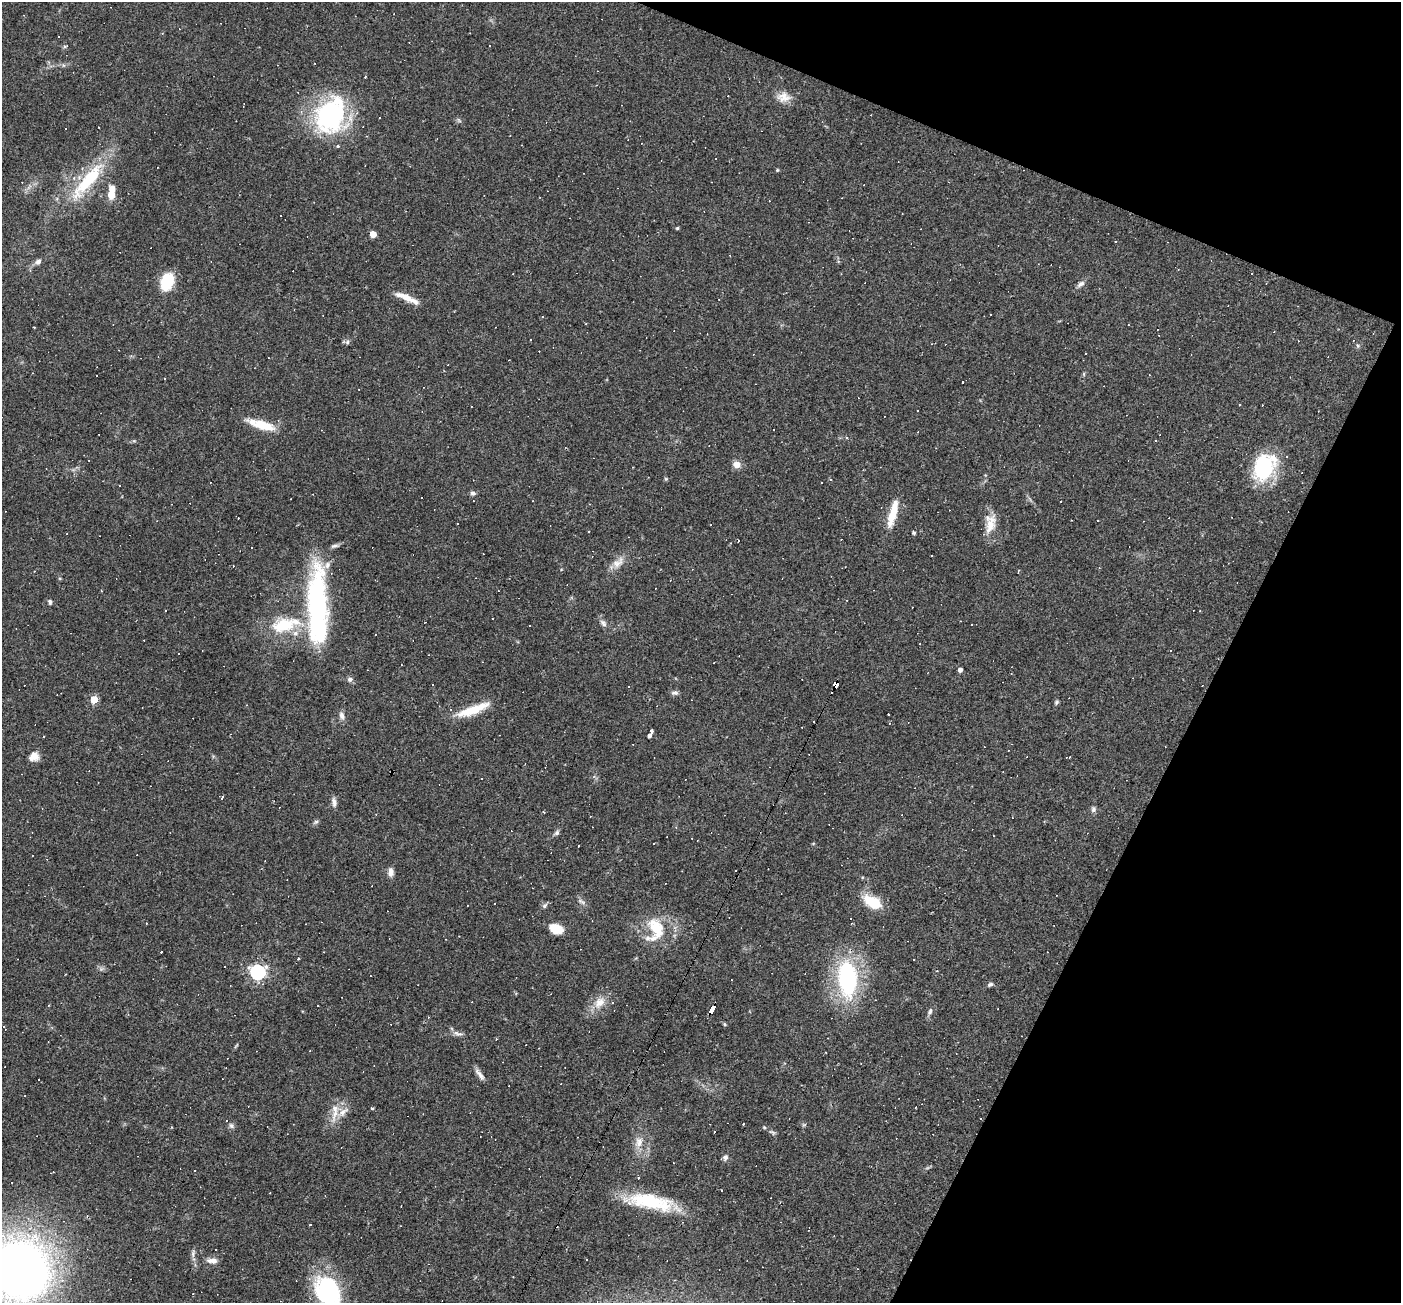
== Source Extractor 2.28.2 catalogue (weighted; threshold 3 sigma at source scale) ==
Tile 8 of 4 x 4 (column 4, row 2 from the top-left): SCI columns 4199-5597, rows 2873-4173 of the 5597 x 5610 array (HDU 1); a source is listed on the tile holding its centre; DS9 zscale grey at full resolution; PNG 1403 x 1305 px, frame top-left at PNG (2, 2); no overlay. Shown black and unused: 21% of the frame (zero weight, under 2 of 3 exposures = <1% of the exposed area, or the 3 px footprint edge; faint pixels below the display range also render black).
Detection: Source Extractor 2.28.2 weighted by HDU 2 'WHT'; one run over the whole footprint, this tile lists its part. Background 0.0362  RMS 0.0048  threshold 0.0215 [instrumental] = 3 sigma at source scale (4.5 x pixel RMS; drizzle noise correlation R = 1.50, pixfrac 1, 0.05/0.05 arcsec/px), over >= 5 px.
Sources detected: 220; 1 inside a brighter object's white glare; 101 cosmic-ray / hot-pixel residue — not listed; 8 inside a brighter listed object's ellipse — not listed separately; the other 110 listed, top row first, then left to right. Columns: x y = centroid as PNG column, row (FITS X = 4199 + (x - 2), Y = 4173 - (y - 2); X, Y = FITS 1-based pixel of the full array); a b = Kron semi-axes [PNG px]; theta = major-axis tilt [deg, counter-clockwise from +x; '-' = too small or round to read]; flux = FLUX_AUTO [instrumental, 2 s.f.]
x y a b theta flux
65 46 8 3 20 0.64
489 46 3 2 - 0.81
365 77 3 2 - 0.6
783 97 19 13 -1 5.6
331 115 27 20 68 88
380 118 3 3 - 0.81
459 120 8 3 -45 0.71
66 128 3 2 - 0.49
338 146 4 4 - 0.69
777 170 4 4 - 0.51
88 180 59 15 51 32
111 194 13 6 86 9.1
677 228 4 4 - 0.57
373 234 5 4 - 7.5
1116 242 3 2 - 0.44
38 262 9 7 36 1.9
167 282 14 10 71 23
1081 284 11 6 36 1.9
407 298 30 7 -24 6.7
586 324 3 2 - 0.4
34 327 3 2 - 0.37
530 340 3 3 - 1.1
347 342 7 5 49 1.1
1358 346 6 4 -71 0.64
1084 374 6 3 -73 0.55
262 425 32 9 -16 12
774 429 3 3 - 2
847 437 4 3 - 1.5
737 464 9 8 - 3.5
1264 467 29 21 60 39
666 479 5 4 - 0.56
830 479 4 3 - 0.46
821 482 3 2 - 0.53
473 493 7 6 - 1.4
893 512 30 8 76 11
457 523 3 2 - 0.48
990 523 26 13 84 8.1
589 531 3 2 - 0.42
914 533 4 3 - 0.93
731 543 4 2 - 0.35
335 546 13 4 13 1.4
931 556 3 2 - 0.49
618 562 20 11 40 5
50 602 6 5 - 1.2
317 607 86 21 -90 90
493 619 3 2 - 0.33
603 623 11 7 -52 2
284 625 37 20 10 23
530 625 3 2 - 0.43
920 644 3 2 - 0.44
1171 651 3 3 - 0.47
401 665 2 2 - 0.27
960 670 4 4 - 1.8
350 679 7 6 - 1.6
836 685 6 4 68 120
629 686 3 2 - 0.47
675 693 9 6 5 1.4
94 700 5 5 - 14
1056 702 6 5 - 0.78
451 709 3 2 - 0.39
473 710 41 9 20 13
889 714 3 3 - 1.3
342 716 11 7 -80 2.1
651 731 4 3 - 1.1
649 735 4 3 - 2
34 757 12 10 23 4.1
1070 757 5 4 - 0.53
222 798 5 3 - 0.6
334 802 12 6 -80 2.1
1093 809 8 6 78 1.4
544 812 3 2 - 0.37
316 822 8 5 35 1
557 833 7 6 - 1.2
736 870 2 2 - 0.33
391 872 10 7 85 2.7
582 902 13 5 -25 1.6
873 902 22 11 -32 14
544 906 8 6 41 1.3
146 923 3 2 - 0.35
656 927 35 26 -75 20
556 929 14 9 -19 8.4
913 960 2 2 - 0.34
937 971 3 2 - 0.36
258 972 6 6 - 130
847 979 35 18 -86 65
990 984 7 5 19 1.1
599 1002 19 13 49 7.1
318 1005 3 2 - 0.65
712 1009 7 4 63 58
930 1011 10 5 65 1.4
724 1024 5 4 - 0.59
458 1033 14 6 -14 2
236 1046 10 3 50 0.63
480 1074 18 5 -52 2.5
39 1080 3 3 - 0.58
25 1096 3 2 - 0.49
371 1108 3 3 - 1.7
335 1114 27 8 73 6.3
981 1118 3 2 - 0.46
231 1125 8 6 -57 1.3
714 1132 3 2 - 0.52
772 1132 12 5 -26 1.4
639 1142 16 10 73 4.9
725 1157 9 6 72 1.5
651 1202 60 16 -10 32
193 1253 11 5 77 1.6
212 1261 14 7 -1 3
19 1269 49 47 82 450
327 1291 34 25 -61 54
193 1294 2 2 - 0.32
Overlapping masked pixels (flux is a lower limit): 2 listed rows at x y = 836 685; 712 1009
Isophote crosses this tile's border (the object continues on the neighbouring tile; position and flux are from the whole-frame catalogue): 2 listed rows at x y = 19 1269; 327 1291